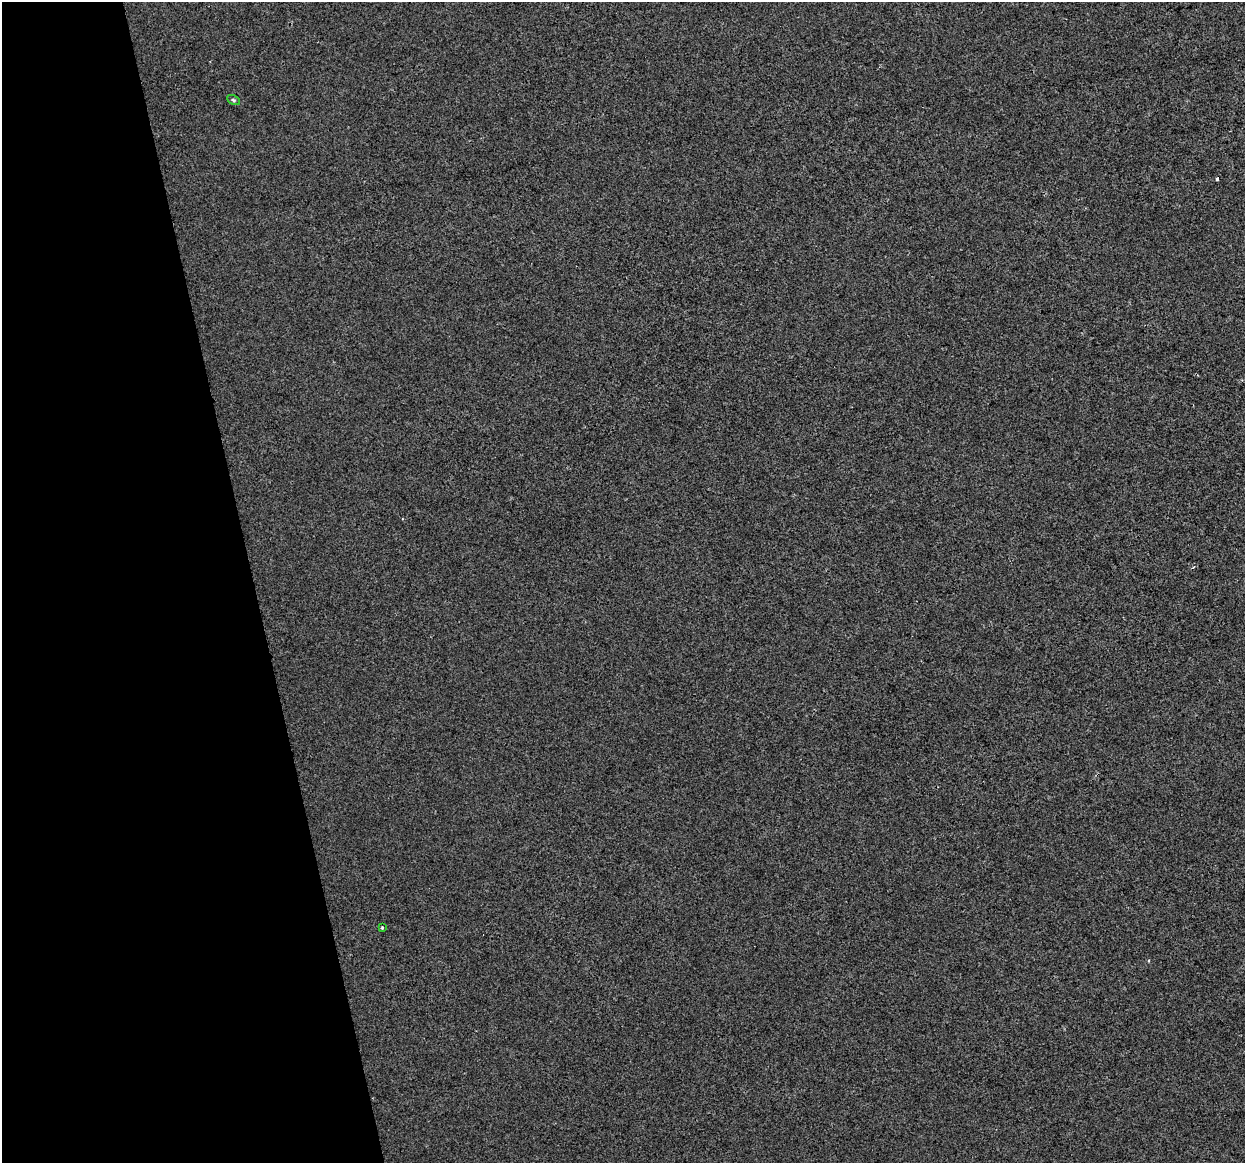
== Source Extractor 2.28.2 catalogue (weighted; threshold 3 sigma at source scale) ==
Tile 5 of 4 x 4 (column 1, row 2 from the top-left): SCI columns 1-1243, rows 2401-3561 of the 4972 x 4754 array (HDU 1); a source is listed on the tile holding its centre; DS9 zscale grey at full resolution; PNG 1247 x 1165 px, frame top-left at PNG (2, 2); each listed source drawn as its Kron ellipse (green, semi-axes under 4 px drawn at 4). Shown black and unused: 20% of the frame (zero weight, under 2 of 3 exposures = <1% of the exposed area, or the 3 px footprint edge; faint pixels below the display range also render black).
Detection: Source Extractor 2.28.2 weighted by HDU 2 'WHT'; one run over the whole footprint, this tile lists its part. Background 1.36e-04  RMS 0.0057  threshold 0.0254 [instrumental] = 3 sigma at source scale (4.5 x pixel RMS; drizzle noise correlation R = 1.50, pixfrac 1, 0.0396/0.0396 arcsec/px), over >= 5 px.
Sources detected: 3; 1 cosmic-ray / hot-pixel residue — neither listed nor drawn; the other 2 listed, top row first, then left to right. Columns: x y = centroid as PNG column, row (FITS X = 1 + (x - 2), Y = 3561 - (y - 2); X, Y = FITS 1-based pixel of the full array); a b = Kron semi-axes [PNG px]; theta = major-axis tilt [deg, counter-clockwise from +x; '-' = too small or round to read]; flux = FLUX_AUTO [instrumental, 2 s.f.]
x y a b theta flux
233 100 7 4 -27 0.87
382 928 3 3 - 1.1